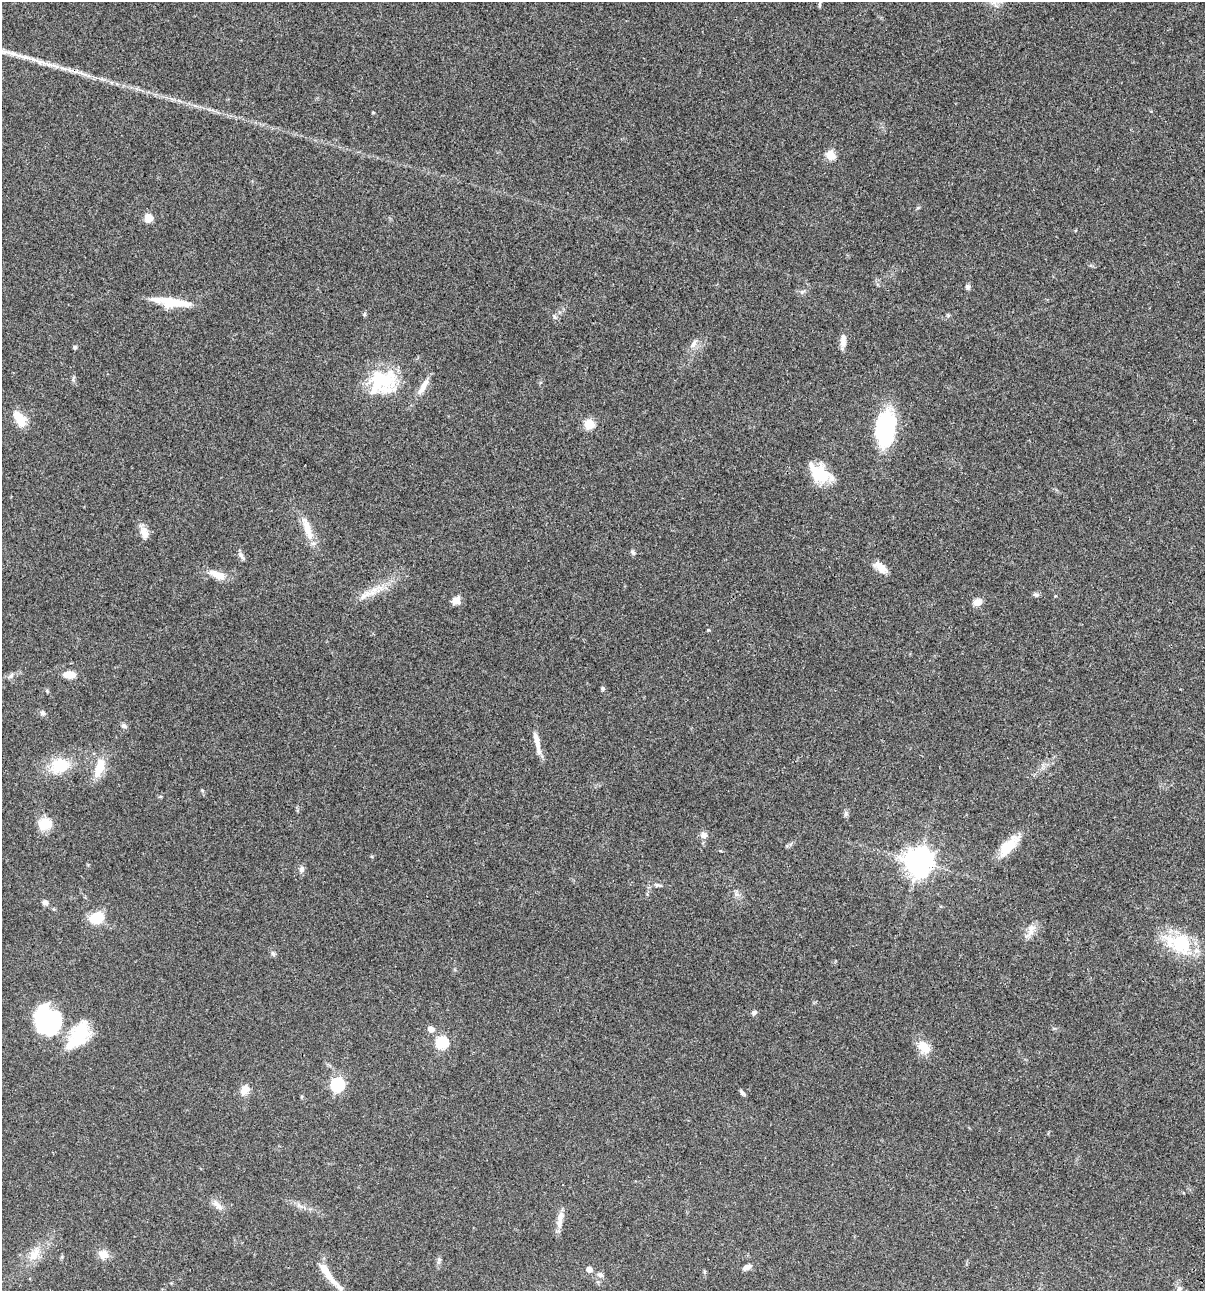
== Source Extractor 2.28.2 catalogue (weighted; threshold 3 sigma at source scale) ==
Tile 6 of 4 x 4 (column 2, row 2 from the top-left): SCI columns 1438-2640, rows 2696-3984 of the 5405 x 5389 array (HDU 1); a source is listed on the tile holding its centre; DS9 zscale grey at full resolution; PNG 1207 x 1293 px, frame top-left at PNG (2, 2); no overlay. Shown black and unused: <1% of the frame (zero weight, under 3 of 4 exposures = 9% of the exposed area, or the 3 px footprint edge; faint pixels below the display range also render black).
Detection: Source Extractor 2.28.2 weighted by HDU 2 'WHT'; one run over the whole footprint, this tile lists its part. Background 0.0468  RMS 0.0053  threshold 0.0237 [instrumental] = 3 sigma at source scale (4.5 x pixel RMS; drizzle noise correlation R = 1.50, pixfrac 1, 0.05/0.05 arcsec/px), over >= 5 px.
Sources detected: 69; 1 inside a brighter object's white glare — not listed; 4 inside a brighter listed object's ellipse — not listed separately; the other 64 listed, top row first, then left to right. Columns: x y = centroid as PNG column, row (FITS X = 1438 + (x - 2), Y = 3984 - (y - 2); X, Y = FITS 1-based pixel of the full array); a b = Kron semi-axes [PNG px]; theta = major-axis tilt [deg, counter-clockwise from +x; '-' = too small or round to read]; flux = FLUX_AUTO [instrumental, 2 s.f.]
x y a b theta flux
820 4 8 3 79 0.75
830 155 5 5 - 19
148 218 9 8 - 4.7
967 286 7 6 - 1.2
173 302 38 10 -7 15
555 317 7 5 -46 1
843 341 18 7 88 3.4
694 344 13 6 60 2.4
75 347 5 5 - 0.87
383 381 34 27 -4 29
423 387 24 7 61 5
20 419 18 10 -55 9.3
589 424 5 5 - 26
885 429 41 21 86 42
818 474 24 19 -35 16
308 530 33 9 -73 8.1
144 532 16 9 -73 4.2
633 552 8 5 -46 1
241 556 12 5 -53 1.5
880 567 18 9 -42 4.9
218 575 23 9 -23 6.2
365 595 23 7 32 5.3
1036 595 8 5 -1 1.1
456 600 9 8 - 3.8
977 602 10 8 21 3.6
708 630 4 4 - 0.45
69 675 11 7 -5 6.7
11 676 7 5 59 1.1
602 688 5 5 - 0.8
42 713 7 6 - 1.5
124 726 7 6 - 1.2
537 743 32 6 -78 5.2
59 765 20 15 14 16
99 767 29 11 73 9.2
846 814 8 5 71 1.1
45 823 16 13 17 8.6
704 835 9 8 - 2.4
1008 846 31 12 47 12
918 862 9 9 - 590
302 869 9 7 85 1.8
658 885 10 5 0 1.3
45 903 6 6 - 1.9
97 918 14 10 17 13
1031 930 20 8 77 4
1181 944 26 25 - 25
273 954 8 4 -59 1
754 1012 7 6 - 1.1
47 1020 30 25 -69 56
431 1029 6 5 - 3.8
81 1032 35 22 50 21
442 1043 6 6 - 47
924 1047 17 13 -50 7.6
337 1085 6 6 - 74
244 1090 14 10 53 4.1
742 1093 9 4 -49 1.2
218 1205 19 6 -46 3
560 1219 25 7 79 4.5
34 1254 21 12 57 7.5
103 1254 12 10 -21 4.6
746 1267 10 6 22 2.4
589 1269 5 5 - 3
325 1270 25 8 -57 7.6
600 1275 10 5 -24 1.3
1179 1289 10 7 -90 2.4
Isophote crosses this tile's border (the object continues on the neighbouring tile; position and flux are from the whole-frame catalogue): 1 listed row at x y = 1179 1289
Unlisted compact peaks at least as high as the median listed source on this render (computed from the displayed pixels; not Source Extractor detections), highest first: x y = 202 790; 802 292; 373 112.